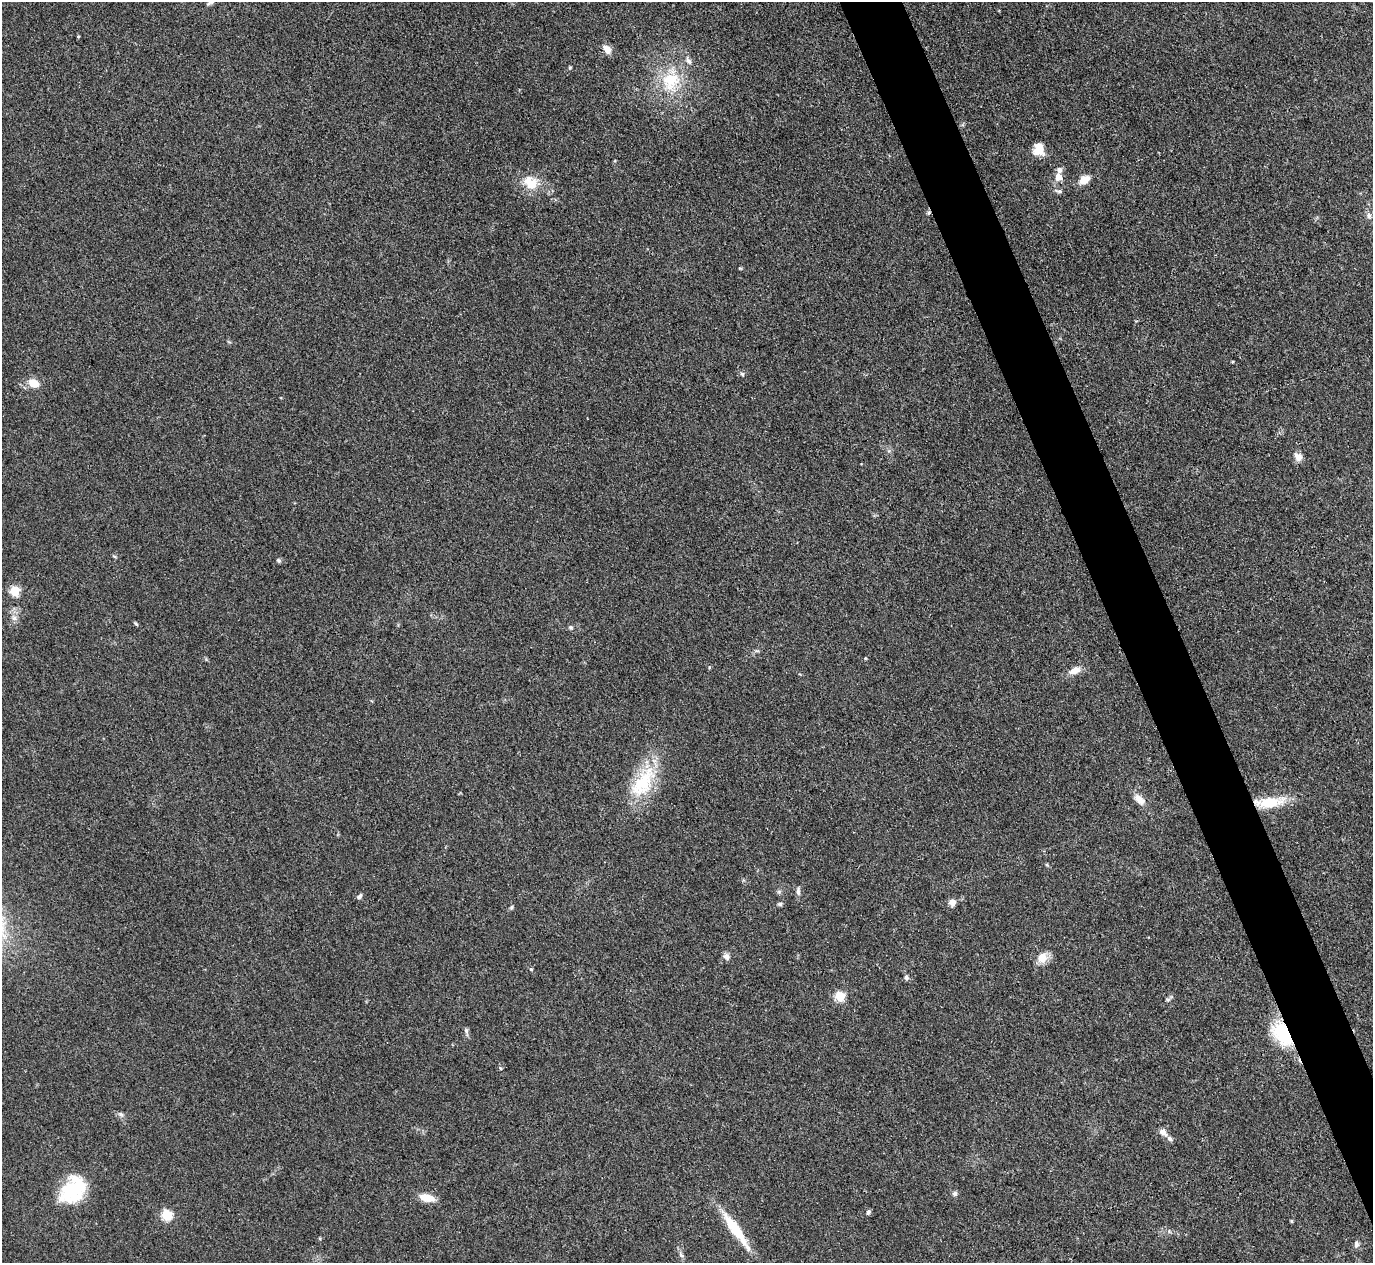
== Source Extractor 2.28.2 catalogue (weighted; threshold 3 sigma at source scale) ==
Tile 6 of 4 x 4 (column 2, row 2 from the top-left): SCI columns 1374-2744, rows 2673-3933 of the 5487 x 5475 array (HDU 1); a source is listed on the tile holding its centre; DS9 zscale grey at full resolution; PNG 1375 x 1265 px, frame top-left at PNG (2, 2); no overlay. Shown black and unused: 4% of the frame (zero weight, under 3 of 4 exposures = <1% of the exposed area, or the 3 px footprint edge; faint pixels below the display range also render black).
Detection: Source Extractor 2.28.2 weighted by HDU 2 'WHT'; one run over the whole footprint, this tile lists its part. Background 0.0712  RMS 0.0053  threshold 0.0238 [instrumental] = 3 sigma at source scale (4.5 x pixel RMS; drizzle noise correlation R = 1.50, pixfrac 1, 0.05/0.05 arcsec/px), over >= 5 px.
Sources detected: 53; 1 cosmic-ray / hot-pixel residue — not listed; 3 inside a brighter listed object's ellipse — not listed separately; the other 49 listed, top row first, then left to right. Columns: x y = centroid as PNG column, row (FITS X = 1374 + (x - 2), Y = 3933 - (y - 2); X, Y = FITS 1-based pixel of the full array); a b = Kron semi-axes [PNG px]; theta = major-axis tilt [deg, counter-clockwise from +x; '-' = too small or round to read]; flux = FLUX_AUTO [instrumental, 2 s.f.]
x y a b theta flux
607 49 10 7 -60 5
570 67 5 4 - 0.6
671 80 34 26 70 28
1039 149 13 11 88 8.6
1058 177 10 9 - 4.3
1084 180 11 7 31 7.6
530 182 22 17 -39 11
1058 191 11 5 -12 1.5
1369 216 8 7 - 1.9
740 268 5 4 - 0.51
742 374 6 5 - 0.92
34 383 13 10 -24 6.8
1298 457 11 9 -52 3.5
114 556 6 4 -19 0.61
279 560 6 5 - 0.97
15 591 5 5 - 27
14 618 8 6 1 1.8
136 624 7 3 -53 0.73
571 627 6 6 - 1
865 658 4 3 - 0.51
1074 670 15 8 24 5.3
643 782 50 23 58 31
1139 800 16 9 -47 4.8
1269 802 42 12 6 17
798 891 12 5 -87 1.7
360 896 8 5 57 1.3
952 902 9 8 - 3.1
780 904 6 6 - 0.93
511 907 6 5 - 0.85
726 956 9 7 -62 2.3
1042 958 13 11 62 6.6
531 969 5 4 - 0.54
906 977 7 5 -78 1.4
840 996 5 5 - 28
1168 1000 7 4 1 0.89
466 1031 11 5 -79 1.5
1282 1034 32 18 -57 26
500 1068 6 3 -71 0.62
121 1114 8 6 -21 1.3
1163 1132 11 8 -44 2.9
73 1190 35 24 52 31
955 1193 7 6 - 1.4
427 1198 17 8 -11 7.5
868 1212 7 5 62 1.1
167 1215 6 5 - 32
1291 1221 4 3 - 0.6
735 1230 53 10 -55 21
1356 1244 9 6 79 1.6
681 1255 9 4 -54 1.3
Overlapping masked pixels (flux is a lower limit): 2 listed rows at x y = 1269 802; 1282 1034